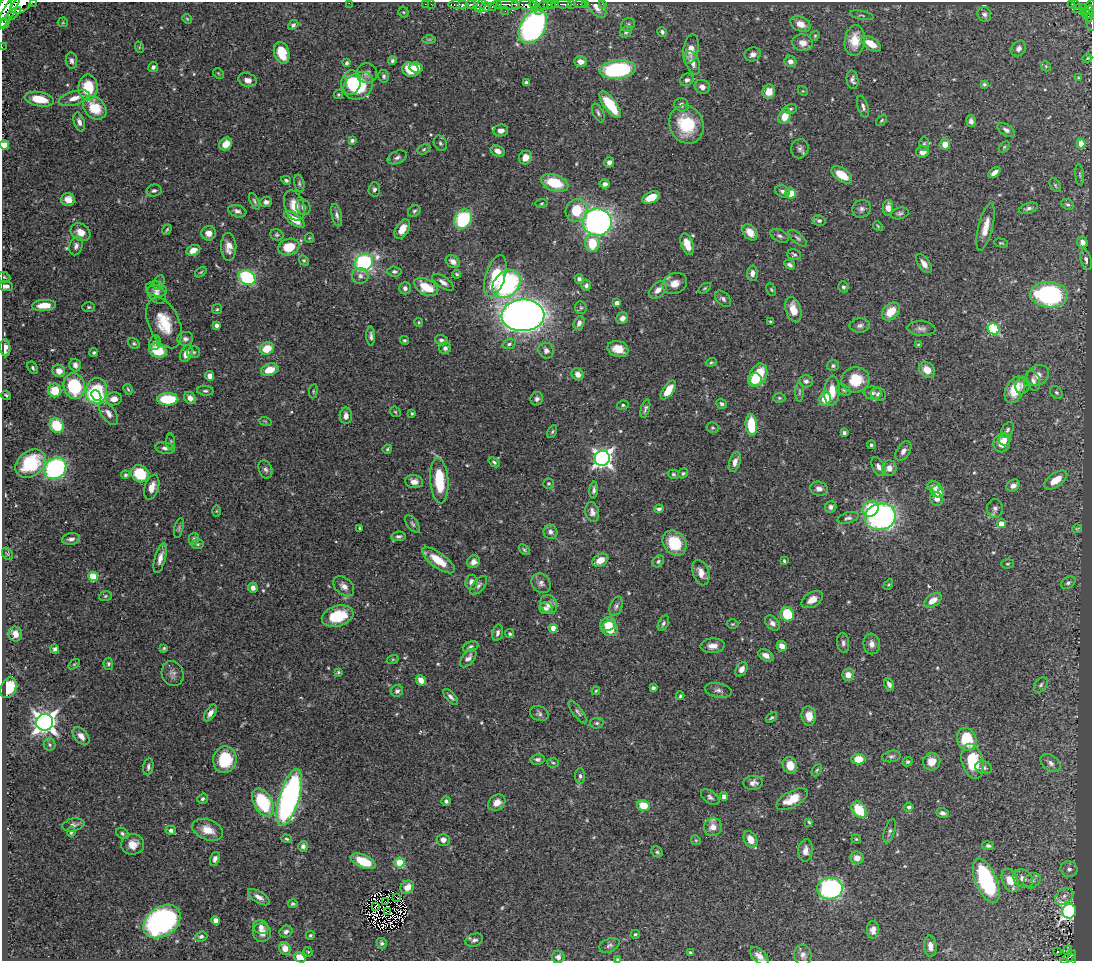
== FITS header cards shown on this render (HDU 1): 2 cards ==
NAXIS1  =                 1090
NAXIS2  =                  959

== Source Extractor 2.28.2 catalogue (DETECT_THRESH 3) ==
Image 1090 x 959 px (HDU 1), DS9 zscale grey, 1 PNG px = 1 image px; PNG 1094 x 963 px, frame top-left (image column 1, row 959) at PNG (2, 2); each listed source drawn as its Kron ellipse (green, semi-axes under 4 px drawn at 4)
Background 0.429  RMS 0.019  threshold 0.0566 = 3 sigma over >= 5 px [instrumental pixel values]
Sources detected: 580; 3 with non-positive FLUX_AUTO (blend fragments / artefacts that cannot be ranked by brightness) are neither listed nor drawn; of the other 577, the 500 brightest by FLUX_AUTO listed and drawn (77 fainter detections omitted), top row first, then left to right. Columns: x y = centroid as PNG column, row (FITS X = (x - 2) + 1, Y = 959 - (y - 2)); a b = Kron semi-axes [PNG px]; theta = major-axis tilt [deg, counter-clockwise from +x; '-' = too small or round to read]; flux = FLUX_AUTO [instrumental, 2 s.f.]
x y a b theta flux
33 2 4 2 - 41
349 3 2 2 - 68
21 4 11 7 40 740
425 4 2 2 - 7.7
431 4 2 2 - 7.4
458 4 10 3 -1 80
498 4 3 2 - 22
516 4 4 3 - 63
534 4 4 3 - 88
548 4 2 2 - 5.1
552 4 2 2 - 36
556 4 3 2 - 36
563 4 8 3 -2 82
571 4 3 2 - 33
580 4 5 2 - 24
585 4 2 2 - 2.4
602 4 4 2 - 4.8
1071 4 3 3 - 6.2
1075 4 3 2 - 5.5
462 5 4 3 - 120
471 5 5 3 - 140
478 5 6 2 76 48
481 5 8 4 74 14
508 5 11 5 -12 230
527 5 9 4 -10 660
544 5 4 3 - 240
492 6 4 3 - 71
596 6 13 7 -52 10
1091 6 5 3 - 95
485 7 5 3 - 130
4 8 13 6 66 1200
1083 8 3 3 - 12
1077 9 2 2 - 2.5
538 10 3 2 - 48
1088 10 6 4 27 140
505 11 4 2 - 44
8 12 20 5 58 1500
403 12 5 5 - 1.9
1086 13 6 3 -53 89
13 14 10 4 39 240
984 14 7 6 - 4.3
1090 14 8 3 81 100
862 15 12 2 -11 1.8
187 19 5 4 - 1.5
5 22 7 3 63 210
63 22 5 5 - 1.5
1091 23 8 3 -79 28
800 24 11 7 -26 11
293 25 6 4 43 3
628 25 7 6 - 3.5
533 27 18 12 59 360
626 32 7 5 42 2.9
662 32 5 4 - 3
815 36 5 4 - 1.8
429 39 7 4 0 1.8
855 40 15 10 84 25
803 43 10 8 -4 9.3
871 44 11 6 -32 22
2 47 2 2 - 5.1
139 47 6 3 -72 1.4
691 49 15 7 79 15
1019 49 8 6 55 6.2
282 53 11 7 -72 31
753 54 8 7 - 6.3
1087 58 5 4 - 1.4
392 60 4 4 - 2.4
71 61 8 5 -81 4.2
790 61 6 5 - 6.1
580 62 6 5 - 9.9
346 63 4 3 - 2.3
692 63 12 6 -68 8.8
1046 66 5 4 - 1.6
153 67 5 5 - 3.3
416 68 6 5 - 10
411 70 8 7 - 32
618 70 18 9 7 150
218 73 6 4 -45 1.8
367 73 10 10 - 5.9
384 76 6 5 - 2.8
1079 78 4 3 - 1.5
248 80 9 6 -17 7.9
687 80 7 6 - 4.8
852 80 9 6 -82 4.8
351 82 12 10 76 35
526 83 4 4 - 3.5
984 84 3 3 - 2.1
358 86 16 12 36 61
88 87 13 9 -89 45
702 87 8 6 -31 6.6
803 91 5 4 - 1.4
769 92 7 6 - 15
338 94 5 4 - 1.5
74 98 16 7 16 14
39 99 15 7 -11 31
610 105 16 6 -53 48
681 105 7 6 - 4.1
863 107 11 5 -73 4.5
95 108 13 10 -44 37
790 109 6 5 - 2.3
598 113 10 5 -64 3.2
785 116 8 5 70 21
881 120 6 3 49 1.7
971 121 6 4 -80 4.6
79 122 10 5 -73 6.3
686 125 19 17 -65 59
501 130 7 6 - 6.7
1006 130 10 5 -30 4.8
352 140 4 3 - 2.7
440 143 8 6 -64 2.9
226 144 7 5 45 19
924 144 7 4 -89 2.4
945 144 5 5 - 14
1081 144 4 4 - 21
4 145 4 4 - 19
1004 147 6 4 46 1.7
424 149 7 4 31 2.1
800 149 9 8 - 5
498 151 7 5 -25 6.5
923 152 6 5 - 10
397 157 10 6 25 4.2
525 157 7 6 - 11
609 162 5 5 - 5.3
994 172 7 4 41 7.5
842 175 12 6 -35 26
1080 175 10 4 -85 2.6
286 180 5 3 - 2.3
299 183 9 5 -77 2.7
555 183 14 8 -19 46
605 184 5 4 - 6
1055 185 7 5 -60 2.1
374 189 7 6 - 3.4
154 191 7 6 - 3.2
782 191 7 6 - 4.1
791 193 5 5 - 27
651 197 9 5 23 23
68 200 7 6 - 12
254 201 9 4 -67 2.8
266 202 6 5 - 4.9
542 203 6 4 9 1.7
1068 205 7 5 -30 2.7
294 206 15 9 -71 20
303 207 8 7 - 4.8
888 208 8 5 87 8.9
1029 208 10 5 18 3.9
862 209 9 8 - 5.4
577 210 11 10 - 41
237 211 9 6 -17 4.9
414 211 7 5 33 2.5
900 213 9 5 15 3.3
337 215 11 5 -77 4.3
294 219 12 5 -35 24
463 219 10 8 57 84
819 221 6 5 - 3.4
597 222 14 13 - 440
878 226 5 4 - 1.5
986 227 24 7 76 15
402 229 10 6 58 16
167 230 5 3 - 1.8
80 232 10 8 -31 14
750 232 9 6 -52 17
209 233 7 7 - 9.7
277 235 7 5 -23 2.5
780 236 10 6 -26 4
309 238 5 4 - 1.4
798 238 11 5 -41 3.3
1082 242 6 5 - 8.3
592 243 9 7 -85 39
1001 243 7 4 -13 1.7
687 244 11 6 -70 18
76 246 9 6 76 5
229 247 14 7 -88 12
289 247 11 8 17 35
193 250 7 5 24 11
794 255 7 5 -20 2.8
304 260 5 4 - 1.9
1086 260 11 5 -77 4
453 261 7 5 -33 7
364 262 9 8 - 210
924 264 11 5 -56 7.5
790 265 6 3 -33 3.4
201 272 6 3 36 1.5
394 272 7 5 -5 2.6
752 273 7 5 89 6.4
457 274 4 3 - 1.7
360 276 8 8 - 5.7
495 276 22 9 73 53
4 277 6 5 - 1.8
247 278 9 7 -33 140
579 279 4 4 - 4.1
443 282 12 5 -34 6.5
159 283 8 5 64 2.5
506 284 15 12 45 190
675 284 13 10 23 13
586 285 6 5 - 3.6
6 286 7 5 -2 4.8
426 287 13 7 -29 32
843 287 5 5 - 2.8
405 288 6 6 - 5.4
705 288 7 3 35 1.6
156 289 10 7 -18 6.1
658 290 10 7 46 9.8
771 290 6 4 -63 1.7
157 294 10 8 -47 6.6
1049 295 19 12 -4 220
723 299 10 6 -45 4
617 303 4 4 - 5.6
44 305 12 5 4 19
89 307 6 5 - 2.2
581 308 6 5 - 2.1
217 309 5 5 - 1.9
793 309 13 7 -73 18
891 312 10 7 45 24
523 315 21 16 2 1300
622 318 6 5 - 6
419 322 4 4 - 1.5
771 322 4 3 - 1.8
164 323 27 15 -66 38
579 323 7 5 67 6.1
217 325 4 4 - 3.8
860 325 10 7 3 4.5
921 328 14 7 -4 5.8
994 329 6 5 - 120
371 336 9 4 -88 4.1
185 339 8 6 15 4.6
404 340 4 4 - 2.1
441 340 6 5 - 4.5
134 343 6 4 -29 2.2
155 343 7 6 - 3.1
509 344 7 4 16 2.7
918 345 4 3 - 1.6
5 348 8 5 -86 11
445 348 6 5 - 3.8
267 349 7 6 - 28
618 349 11 8 -15 17
158 351 9 7 -21 38
546 351 8 7 - 4.7
94 352 4 4 - 2.2
194 352 6 5 - 2.5
186 354 8 5 66 11
711 362 6 4 21 1.8
75 365 6 6 - 4.8
833 366 6 5 - 3
33 368 7 4 -60 2.5
270 370 9 6 19 23
927 370 9 7 -42 16
59 371 6 6 - 11
578 374 6 5 - 7.9
758 375 12 8 68 46
1038 375 12 9 34 9.9
210 376 5 4 - 6.5
755 380 7 6 - 24
855 380 14 12 14 37
806 381 7 6 - 3.9
1033 381 11 6 -70 6
74 386 13 10 -75 78
1022 386 8 7 - 5.3
128 389 5 3 - 1.7
55 390 7 6 - 29
668 390 11 5 54 21
844 390 7 5 -27 2.5
1015 390 14 9 63 29
96 391 13 10 80 130
205 391 8 4 -5 3
313 391 7 3 83 1.7
832 391 15 7 87 21
799 392 10 3 89 2
1056 392 7 5 -44 2.6
873 393 9 6 -5 4.5
878 394 8 6 -16 4.7
6 395 5 3 - 2.1
96 396 6 3 -49 34
190 398 6 5 - 6.9
779 398 6 5 - 2
114 399 8 6 11 11
168 399 10 6 -1 58
537 399 7 6 - 4.1
825 399 7 6 - 30
722 404 5 4 - 3.2
623 405 5 4 - 2
645 409 9 4 73 3
395 412 6 4 -44 1.8
108 413 13 7 -55 8.1
412 414 3 3 - 1.9
346 416 8 6 -88 7.3
265 421 6 4 -19 1.6
57 425 7 6 - 45
751 425 11 5 -86 49
712 428 6 5 - 2.1
1007 430 8 5 59 2.9
552 432 7 4 63 1.8
844 433 4 3 - 2.6
1005 439 6 6 - 6.5
171 441 8 4 90 2
1001 443 9 8 - 17
871 445 4 4 - 2.4
165 448 10 5 -9 4.7
387 449 4 4 - 1.7
903 451 11 6 56 5.8
602 458 8 7 - 590
494 462 6 4 -39 2.4
735 462 10 5 73 7.5
30 464 17 12 38 67
878 467 10 6 -63 5.5
55 468 12 10 42 220
889 468 7 7 - 8.2
265 469 9 6 -68 4
683 473 5 4 - 2
140 474 9 8 - 51
673 474 6 4 -15 2
125 475 4 4 - 2.3
1056 480 13 7 35 20
439 481 23 9 -86 53
414 482 9 6 -14 8.3
548 483 5 5 - 1.8
1013 486 7 5 33 7
152 487 12 7 73 13
934 487 7 5 -18 7.2
819 489 9 7 -13 6.6
594 490 8 4 85 3.8
938 491 6 5 - 16
937 499 7 6 - 7.8
831 507 6 5 - 4.5
995 508 9 8 - 5.2
659 509 5 4 - 3.2
871 509 8 7 - 57
216 511 5 3 - 1.4
592 512 10 7 -76 6.3
880 517 16 13 11 340
848 518 11 5 18 3.9
413 524 10 5 -53 3.2
1001 524 4 4 - 15
179 528 10 4 77 2.4
360 528 4 3 - 1.5
1077 529 4 4 - 1.5
550 532 7 7 - 5.1
398 536 7 4 8 3.4
71 539 9 6 9 5.3
194 539 6 5 - 2.8
674 543 13 11 -49 43
198 544 6 5 - 2
524 550 6 3 -45 2.1
7 554 7 5 -59 1.9
160 558 15 5 75 8.8
438 560 19 7 -36 30
600 560 8 6 30 18
658 561 6 5 - 2.6
784 561 4 3 - 1.7
473 562 7 6 - 7.8
1008 564 6 4 2 1.7
701 573 13 8 -72 10
93 576 5 4 - 46
471 582 7 6 - 7
541 583 10 9 - 6
1068 583 8 5 32 3.9
479 585 11 6 50 4.4
888 585 6 3 58 1.4
344 586 12 8 -43 7.6
253 588 5 4 - 6.3
105 596 6 5 - 1.9
812 600 12 7 30 11
933 600 10 6 36 13
549 604 9 8 - 10
616 606 10 6 70 4.5
546 608 7 6 - 4.1
787 614 7 6 - 51
338 616 16 10 16 50
663 623 8 5 66 3
772 623 9 6 -47 6.1
608 624 8 6 21 21
732 624 6 4 2 1.7
553 628 4 4 - 14
610 629 8 7 - 25
497 633 8 5 77 4.6
15 634 7 6 - 10
510 634 4 4 - 2.1
843 643 10 6 -83 3.9
872 644 10 8 -83 7.5
713 646 12 7 3 9.9
782 646 5 4 - 10
471 647 8 5 21 3.1
164 648 4 3 - 1.7
55 649 4 4 - 3.6
766 655 8 5 -29 7.8
468 658 11 6 51 6.3
393 659 6 4 19 1.4
74 664 6 3 36 1.5
108 664 6 5 - 2.6
741 669 7 5 59 8.1
338 672 4 3 - 1.6
173 674 13 10 -68 6.6
848 675 6 6 - 8.3
421 680 6 4 -46 10
889 684 7 4 -61 4.5
1041 685 8 5 53 3.3
9 688 10 7 68 40
653 688 4 4 - 4.2
718 690 13 7 -11 5.8
397 691 6 5 - 3.3
596 691 4 3 - 1.4
680 696 4 3 - 1.8
451 697 10 4 -48 4.3
578 712 14 5 -54 3.6
210 713 9 5 58 6.9
539 713 9 7 -22 3.8
809 716 9 7 -82 15
771 718 6 3 39 2
45 722 8 8 - 980
597 723 7 5 12 2.4
81 736 10 6 -48 8.5
967 739 12 9 -70 52
50 745 6 5 - 2.5
891 756 9 5 12 3.3
225 759 13 11 76 55
538 759 7 5 7 3.5
858 759 7 5 1 25
973 761 18 10 -75 56
907 762 5 4 - 2.3
932 762 9 8 - 14
553 763 6 5 - 2.2
1051 763 11 7 -37 7.1
790 765 8 7 - 17
148 767 8 5 81 3.6
984 768 8 6 -16 3.8
817 770 7 4 59 1.9
580 776 8 5 -90 3.2
753 783 10 7 7 7.4
724 796 4 4 - 6.8
289 797 29 10 73 410
710 797 10 6 -36 4.1
203 799 5 5 - 3
792 799 17 8 29 24
446 801 4 4 - 3.2
263 802 15 9 -61 83
497 803 9 7 37 11
643 805 6 5 - 29
909 807 5 4 - 2.9
859 810 9 6 -51 39
943 813 6 5 - 4.1
809 822 4 3 - 1.7
73 825 11 6 11 4.5
713 827 9 9 - 12
171 830 5 4 - 3.8
208 830 16 10 -20 20
890 831 12 5 72 3.7
71 832 5 4 - 2.7
122 833 7 5 -35 2.8
287 839 5 4 - 1.7
750 839 9 6 -59 16
856 839 4 4 - 1.5
443 840 6 6 - 7.2
696 840 5 4 - 1.5
133 844 11 10 - 13
303 846 5 5 - 4.1
988 846 6 4 -11 3.1
806 850 11 7 85 9.5
657 852 6 5 - 2.4
857 858 7 6 - 9.8
215 859 7 4 71 5.9
363 861 13 6 -24 41
400 863 5 5 - 66
1069 869 8 8 - 5.6
1023 878 11 8 -35 9.7
986 880 24 10 -68 160
1010 881 12 7 -66 24
1032 881 9 7 32 5.5
407 887 7 6 - 14
830 889 13 11 2 220
1064 896 10 7 38 6.8
259 897 12 5 -32 6.7
397 897 4 2 - 2.3
386 902 2 2 - 1.4
293 904 5 4 - 2.3
375 906 3 2 - 2.6
387 911 3 2 - 1.6
1069 911 7 7 - 440
215 920 4 4 - 6
162 921 20 14 36 320
261 927 7 7 - 5.2
873 930 9 6 88 8.3
262 932 9 9 - 9.1
286 932 7 5 33 4.7
635 934 4 4 - 1.9
310 935 5 4 - 2.1
201 936 6 4 19 3
474 940 9 6 20 4.3
382 943 5 5 - 2.9
609 945 10 6 21 4.1
930 946 10 6 -86 8.8
285 948 6 5 - 13
1067 950 5 3 - 1.6
308 952 5 4 - 1.5
690 952 3 3 - 2.1
1057 952 3 3 - 2.2
803 955 10 8 -83 6.4
759 956 11 6 -43 8.2
300 957 6 4 -32 19
558 957 6 6 - 5.4
1068 957 9 2 43 22
618 959 3 2 - 1.9
1071 959 5 4 - 53
At the frame edge (FLAGS 8, measured only in part): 12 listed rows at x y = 33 2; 349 3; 21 4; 1091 6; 4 8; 1091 23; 2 47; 4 145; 759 956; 300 957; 618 959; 1071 959
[77 fainter detections neither listed nor drawn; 3 non-positive-flux detections neither listed nor drawn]